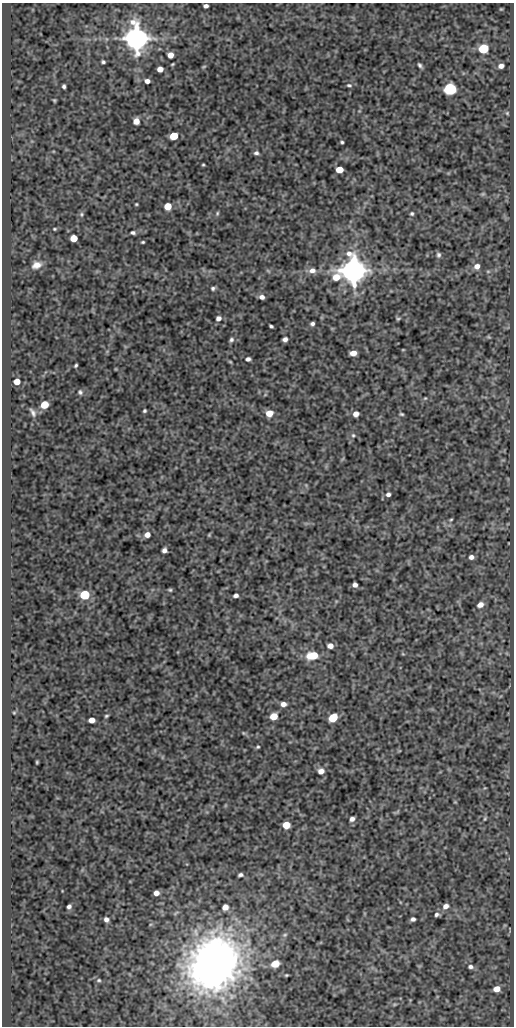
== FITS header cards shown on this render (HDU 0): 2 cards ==
NAXIS1  =                  512
NAXIS2  =                 1024

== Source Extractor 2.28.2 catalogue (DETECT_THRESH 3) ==
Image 512 x 1024 px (HDU 0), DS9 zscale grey, 1 PNG px = 1 image px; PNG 516 x 1028 px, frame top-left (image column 1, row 1024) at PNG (2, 3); no overlay
Background 385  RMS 0.94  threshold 2.82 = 3 sigma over >= 5 px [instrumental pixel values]
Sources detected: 104; all 104 listed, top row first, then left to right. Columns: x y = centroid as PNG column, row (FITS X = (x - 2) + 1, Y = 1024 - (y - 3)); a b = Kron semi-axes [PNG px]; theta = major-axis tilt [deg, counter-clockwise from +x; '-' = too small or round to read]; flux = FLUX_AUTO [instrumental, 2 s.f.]
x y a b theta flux
206 6 5 4 - 190
501 9 4 4 - 55
136 38 7 7 - 110000
483 49 6 5 - 4100
170 55 5 5 - 470
103 62 4 3 - 110
420 65 6 3 -53 130
204 66 6 3 20 63
501 66 5 4 - 290
160 69 5 5 - 460
147 81 5 4 - 260
349 85 7 4 -2 110
64 86 4 3 - 130
450 89 6 5 - 13000
54 100 4 4 - 71
507 113 5 5 - 82
136 121 5 5 - 500
174 136 6 5 - 1800
342 142 3 3 - 89
256 153 6 5 - 150
203 165 3 2 - 65
339 170 5 5 - 1100
483 194 6 5 - 88
136 204 3 3 - 64
168 206 5 5 - 1100
217 213 6 4 70 87
81 214 7 6 - 130
412 214 5 5 - 100
54 229 5 4 - 68
133 233 5 4 - 130
74 238 5 5 - 1200
143 242 4 3 - 75
438 255 7 6 - 150
36 265 13 9 18 490
477 266 7 7 - 360
312 270 9 7 0 390
353 270 9 7 19 120000
268 271 6 4 -19 77
213 288 5 4 - 120
262 297 5 4 - 250
218 318 6 5 - 240
398 319 6 4 28 87
312 324 4 4 - 140
271 326 4 3 - 100
489 337 6 4 -12 75
231 339 5 5 - 140
285 339 5 4 - 240
403 350 4 3 - 48
353 353 6 5 - 500
248 359 5 4 - 190
230 362 5 3 - 67
76 365 4 3 - 91
17 381 5 5 - 750
80 392 7 5 -55 130
425 398 5 4 - 69
44 405 5 5 - 1700
144 411 3 3 - 92
33 412 10 5 -62 190
269 413 6 6 - 770
356 414 5 5 - 380
401 414 4 3 - 89
353 435 6 5 - 100
388 494 5 5 - 170
451 520 5 3 - 70
147 535 6 6 - 410
209 535 5 4 - 68
164 550 5 5 - 230
471 557 5 5 - 240
355 585 5 4 - 240
170 590 5 4 - 94
85 595 6 5 - 4000
236 595 5 4 - 180
480 605 7 6 - 380
330 646 5 4 - 340
403 654 6 3 -18 55
313 655 10 7 7 1500
283 704 6 5 - 310
14 713 5 3 - 59
106 716 4 3 - 88
274 716 6 5 - 930
333 718 7 5 43 1800
92 720 5 5 - 520
244 733 5 4 - 71
258 747 5 4 - 81
37 762 3 2 - 58
321 771 7 6 - 350
352 819 5 5 - 230
485 819 6 4 69 78
286 825 6 5 - 1000
240 875 5 3 - 130
156 893 5 4 - 320
69 906 4 4 - 160
446 906 8 6 28 330
225 907 5 5 - 440
437 914 6 5 - 160
106 919 5 4 - 220
413 919 5 4 - 170
214 964 43 36 57 39000
275 964 6 5 - 1100
470 967 8 6 -13 200
286 975 4 3 - 67
99 980 6 4 -2 94
497 989 6 5 - 600
395 1004 6 4 18 69

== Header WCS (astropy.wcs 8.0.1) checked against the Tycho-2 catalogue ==
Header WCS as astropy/WCSLIB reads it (CRVAL/CRPIX/CD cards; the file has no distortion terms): RA---SIN/DEC--SIN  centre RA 02:00:12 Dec +31:33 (30.05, +31.55 deg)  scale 1 arcsec/px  FOV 8.5' x 17.1'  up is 0 deg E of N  parity normal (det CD < 0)
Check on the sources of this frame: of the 60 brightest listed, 3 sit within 1.5 arcsec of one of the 7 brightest Tycho-2 stars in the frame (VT <= 12.22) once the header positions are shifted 0.26 arcsec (0.03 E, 0.26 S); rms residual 0.26 arcsec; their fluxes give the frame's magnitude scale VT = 21.50 - 2.5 log10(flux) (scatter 0.01 mag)
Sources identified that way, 2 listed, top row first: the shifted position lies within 1.5 arcsec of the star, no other Tycho-2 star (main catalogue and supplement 1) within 3.0 arcsec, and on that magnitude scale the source's flux lands within +1.5 / -3 mag of the star's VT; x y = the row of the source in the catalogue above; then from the Tycho-2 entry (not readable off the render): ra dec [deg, ICRS J2000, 3 dp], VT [Tycho-2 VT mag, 2 dp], TYC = Tycho-2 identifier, HIP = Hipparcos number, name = IAU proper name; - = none
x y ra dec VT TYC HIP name
136 38 30.088 +31.686 8.89 2308-788-1 - -
450 89 29.985 +31.672 11.21 2308-487-1 - -